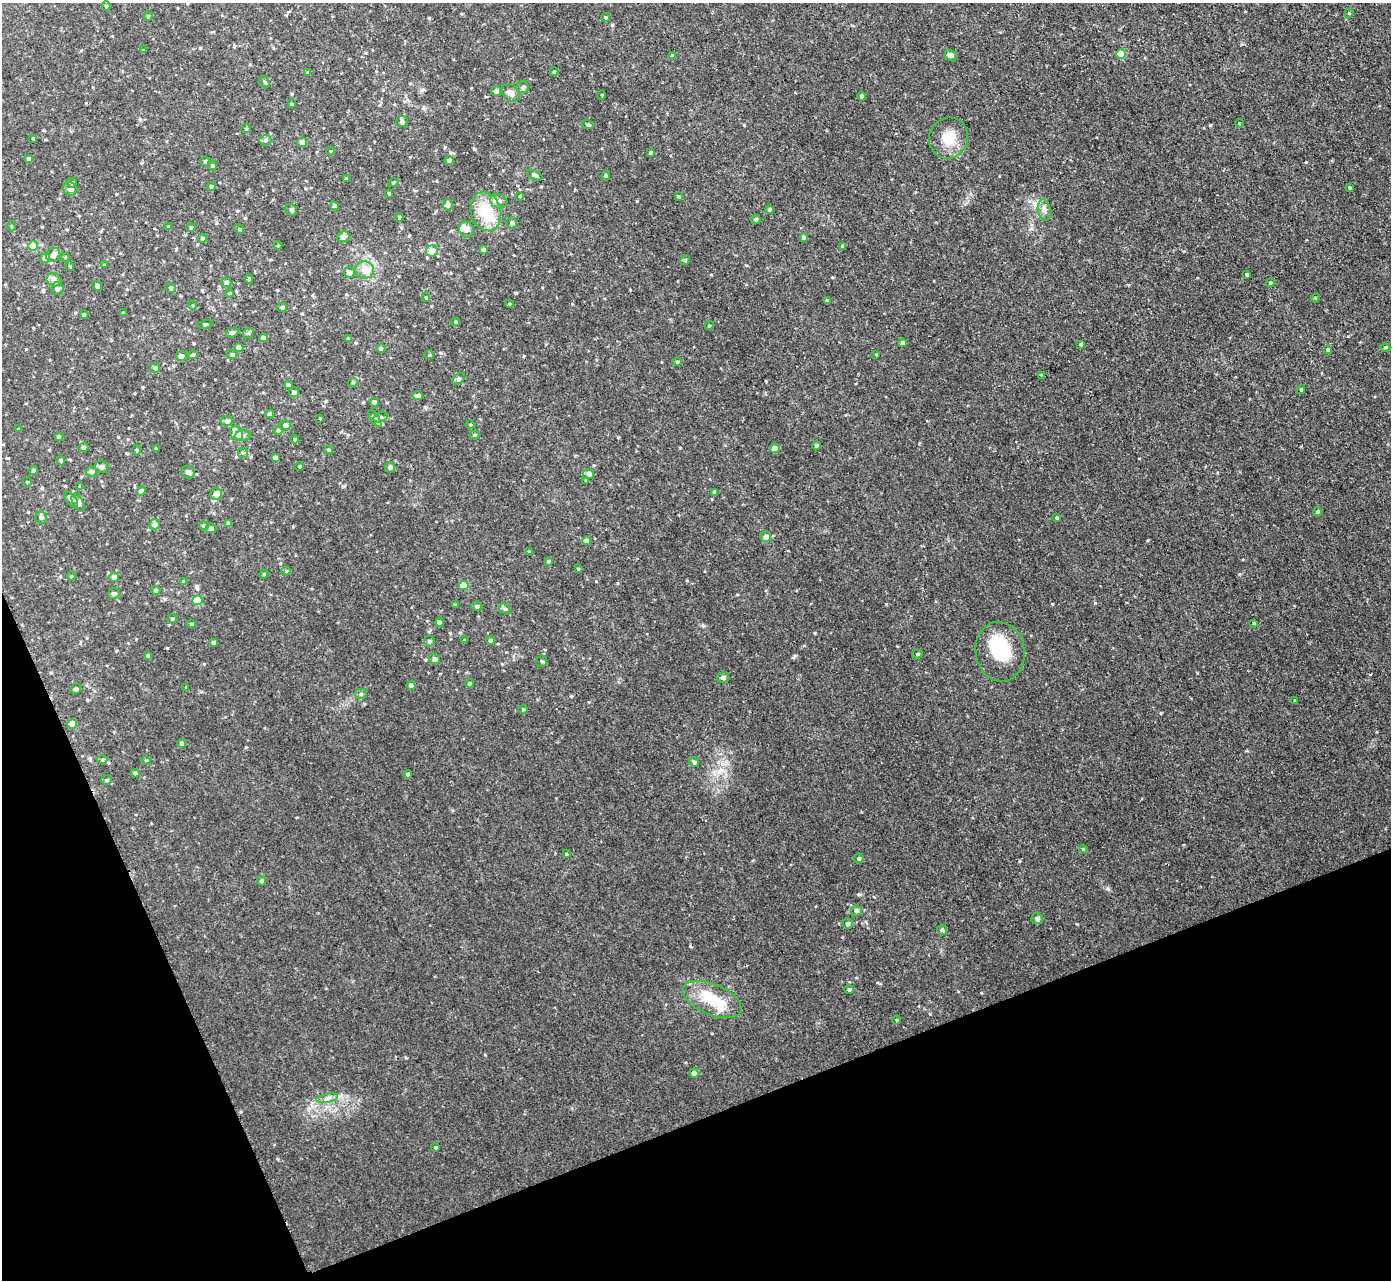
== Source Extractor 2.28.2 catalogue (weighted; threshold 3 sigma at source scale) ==
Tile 14 of 4 x 4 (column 2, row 4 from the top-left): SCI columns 1459-2847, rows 155-1432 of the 5691 x 5723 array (HDU 1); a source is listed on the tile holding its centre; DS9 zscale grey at full resolution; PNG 1393 x 1282 px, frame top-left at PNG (2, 3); each listed source drawn as its Kron ellipse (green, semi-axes under 4 px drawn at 4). Shown black and unused: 19% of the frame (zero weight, under 2 of 3 exposures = <1% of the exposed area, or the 3 px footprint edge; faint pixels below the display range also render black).
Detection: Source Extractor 2.28.2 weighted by HDU 2 'WHT'; one run over the whole footprint, this tile lists its part. Background 0.0367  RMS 0.008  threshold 0.0362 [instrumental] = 3 sigma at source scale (4.5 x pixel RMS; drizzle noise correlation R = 1.50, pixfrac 1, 0.05/0.05 arcsec/px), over >= 5 px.
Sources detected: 230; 3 inside a brighter object's white glare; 1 cosmic-ray / hot-pixel residue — neither listed nor drawn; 3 inside a brighter listed object's ellipse — not listed separately; the other 223 listed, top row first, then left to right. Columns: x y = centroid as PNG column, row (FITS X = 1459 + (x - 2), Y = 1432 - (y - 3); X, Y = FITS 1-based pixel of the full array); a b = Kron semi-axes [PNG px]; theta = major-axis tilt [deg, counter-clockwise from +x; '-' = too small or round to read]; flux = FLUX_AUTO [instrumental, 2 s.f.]
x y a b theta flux
106 6 5 4 - 1.1
1349 13 5 3 - 0.87
148 16 4 4 - 1.1
605 18 4 4 - 1.1
143 50 3 3 - 0.65
1121 54 5 5 - 20
950 55 6 5 - 2.8
672 56 4 4 - 2.5
308 72 4 4 - 1.4
554 72 4 3 - 1.1
265 82 6 4 -51 1.2
523 87 6 6 - 2.3
496 91 5 5 - 2.3
510 93 10 7 -45 4.1
602 95 4 3 - 0.58
862 96 4 4 - 2.1
292 104 4 3 - 0.97
402 122 6 5 - 2.5
1239 123 4 2 - 0.49
588 125 6 4 -19 0.92
246 129 5 4 - 0.9
33 138 3 3 - 0.73
948 138 21 19 64 17
265 140 6 5 - 1.5
302 142 5 4 - 6.6
331 151 4 3 - 0.7
650 152 4 4 - 1.1
29 159 4 4 - 2.2
449 160 4 4 - 3.1
205 161 5 5 - 2.1
212 166 5 4 - 1.1
535 175 8 4 -27 2.5
606 176 4 4 - 1.2
347 179 4 4 - 1.2
72 183 5 5 - 1.2
393 183 5 3 - 0.72
211 186 4 4 - 2
1349 188 4 3 - 1.2
70 189 7 6 - 2.5
389 193 3 3 - 1
520 196 4 3 - 0.73
678 196 3 3 - 0.79
499 201 9 7 -20 3.7
448 205 6 5 - 3
334 206 4 4 - 3
291 210 6 5 - 1.4
770 210 4 4 - 2.8
1044 210 11 6 -82 3.3
486 212 19 15 -75 28
399 217 4 4 - 1.2
756 219 5 4 - 1.4
512 223 5 5 - 2.4
11 226 5 3 - 0.77
168 227 4 3 - 0.9
191 228 5 4 - 1
239 229 5 4 - 1.1
466 230 8 7 - 3.9
343 237 6 5 - 4.5
803 237 4 4 - 2.1
203 238 4 4 - 1.8
33 246 5 5 - 26
278 246 4 3 - 0.63
843 246 4 3 - 1.9
484 250 4 4 - 3
432 251 6 5 - 7.7
53 255 7 7 - 3.6
65 257 4 3 - 0.59
45 258 5 4 - 6.9
685 260 5 4 - 1.1
104 265 4 4 - 0.82
70 266 5 4 - 0.85
364 270 9 8 - 7.3
349 272 5 5 - 4.8
1247 275 4 3 - 1.6
249 279 4 4 - 1.3
54 280 7 6 - 5.9
226 282 5 4 - 2.6
1270 283 4 3 - 0.7
97 286 5 4 - 2.3
170 288 5 5 - 1.4
57 289 6 6 - 2.1
229 293 4 3 - 0.83
426 297 5 4 - 1.1
1315 298 4 3 - 0.73
827 301 4 3 - 2.1
509 304 4 4 - 0.88
192 305 4 3 - 0.69
282 307 5 4 - 1.4
123 313 4 2 - 0.66
84 315 4 4 - 1.7
455 322 4 4 - 1.1
205 324 7 3 13 0.88
709 325 4 4 - 0.83
232 332 6 4 15 1.4
248 333 6 5 - 1.3
263 338 4 4 - 4.4
348 339 4 3 - 1.1
903 343 4 4 - 4.2
1081 344 4 4 - 1.7
1385 347 5 3 - 0.81
239 348 4 4 - 4.6
381 348 4 4 - 2.3
1327 350 4 4 - 1.8
232 354 5 4 - 0.98
876 354 4 2 - 0.65
193 355 5 4 - 1.6
429 355 5 4 - 0.98
181 356 5 5 - 3.1
677 362 4 4 - 1.1
155 368 5 5 - 1.3
1041 375 3 3 - 0.55
459 379 7 5 40 1.6
353 382 5 3 - 0.71
288 385 4 4 - 1.7
1301 389 4 3 - 1.1
294 392 5 5 - 2.4
418 396 5 4 - 3
374 402 4 4 - 3.2
270 414 4 4 - 3.2
380 417 7 5 18 1.7
320 418 4 3 - 0.65
375 419 10 4 -57 1.9
227 421 6 5 - 2.5
285 425 5 5 - 2.7
470 425 5 3 - 0.77
18 429 4 3 - 0.73
278 431 4 4 - 1.6
236 433 7 5 -59 8.2
475 435 5 4 - 1
243 436 8 5 1 1.9
59 437 4 3 - 2.2
295 439 4 4 - 0.86
816 446 4 4 - 3.1
83 447 5 4 - 2.5
156 448 3 2 - 0.76
775 448 5 4 - 7.1
137 450 5 3 - 0.86
329 450 4 4 - 1
243 453 5 5 - 1.1
275 458 4 4 - 3.5
61 460 5 4 - 1
102 467 6 6 - 2.3
299 467 5 3 - 0.84
390 467 5 5 - 2.7
34 470 4 4 - 2.4
91 471 5 5 - 2.6
188 472 7 6 - 2.7
588 474 5 5 - 4.3
586 480 4 3 - 1
27 482 5 4 - 0.97
80 486 4 4 - 0.9
141 491 4 4 - 3.5
714 492 4 4 - 2.2
216 494 6 5 - 6.6
71 500 9 5 -47 2.1
78 503 10 5 -61 2.4
1317 512 5 4 - 1.6
41 517 6 5 - 2.2
1057 518 4 4 - 2.1
155 524 5 5 - 3.6
229 524 4 4 - 3
204 526 4 4 - 2.1
211 528 5 5 - 2.2
766 537 5 5 - 3.5
587 541 4 4 - 4.5
529 551 4 3 - 0.78
548 561 3 3 - 1.1
578 569 4 3 - 0.67
286 571 5 4 - 0.99
264 574 4 4 - 0.88
71 576 4 4 - 0.89
114 577 5 4 - 5.5
184 582 4 3 - 1.6
463 586 5 4 - 14
156 590 4 4 - 2.4
114 593 6 5 - 2.1
197 600 5 5 - 16
455 605 3 3 - 1.2
477 606 5 5 - 1.4
505 609 6 4 -41 1.3
172 619 5 4 - 0.9
440 622 4 4 - 3.2
1254 623 3 3 - 0.84
191 624 4 4 - 1.2
465 640 3 3 - 1.1
490 640 4 4 - 1.5
429 641 5 5 - 1.5
213 643 4 4 - 2.1
1000 652 30 24 -80 36
917 654 5 4 - 1.3
148 656 4 3 - 1.3
434 659 6 5 - 2.8
541 661 6 5 - 1.4
723 677 6 5 - 1.9
470 683 4 4 - 2.1
411 685 4 4 - 3.3
186 687 4 3 - 0.69
76 689 5 5 - 1.3
361 694 5 5 - 1.4
1295 700 4 2 - 0.6
523 709 5 3 - 0.79
72 724 5 4 - 14
182 743 4 4 - 3.1
102 760 5 3 - 0.95
146 760 5 3 - 0.68
694 762 5 4 - 1.6
135 773 4 3 - 1.5
408 774 4 4 - 2.4
106 780 5 4 - 1.1
1083 849 4 3 - 0.85
566 854 4 3 - 0.88
859 858 5 5 - 1.5
261 881 5 4 - 1.6
856 910 5 5 - 2.2
1037 918 6 5 - 2.5
847 924 5 5 - 1.8
942 930 5 5 - 1.3
849 990 4 4 - 1.9
712 999 31 15 -23 23
896 1020 4 3 - 0.62
694 1073 4 4 - 4.3
327 1098 11 3 11 2.3
435 1147 4 3 - 0.99
Unlisted compact peaks at least as high as the median listed source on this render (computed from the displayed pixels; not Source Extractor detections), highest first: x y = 1052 604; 1210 125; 1108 889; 859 894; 1306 162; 1095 603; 815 633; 1077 924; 930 1014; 429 18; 703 625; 516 293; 167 648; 1148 540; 744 125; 795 656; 886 604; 618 437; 571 696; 617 583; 1019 861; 766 381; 630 290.